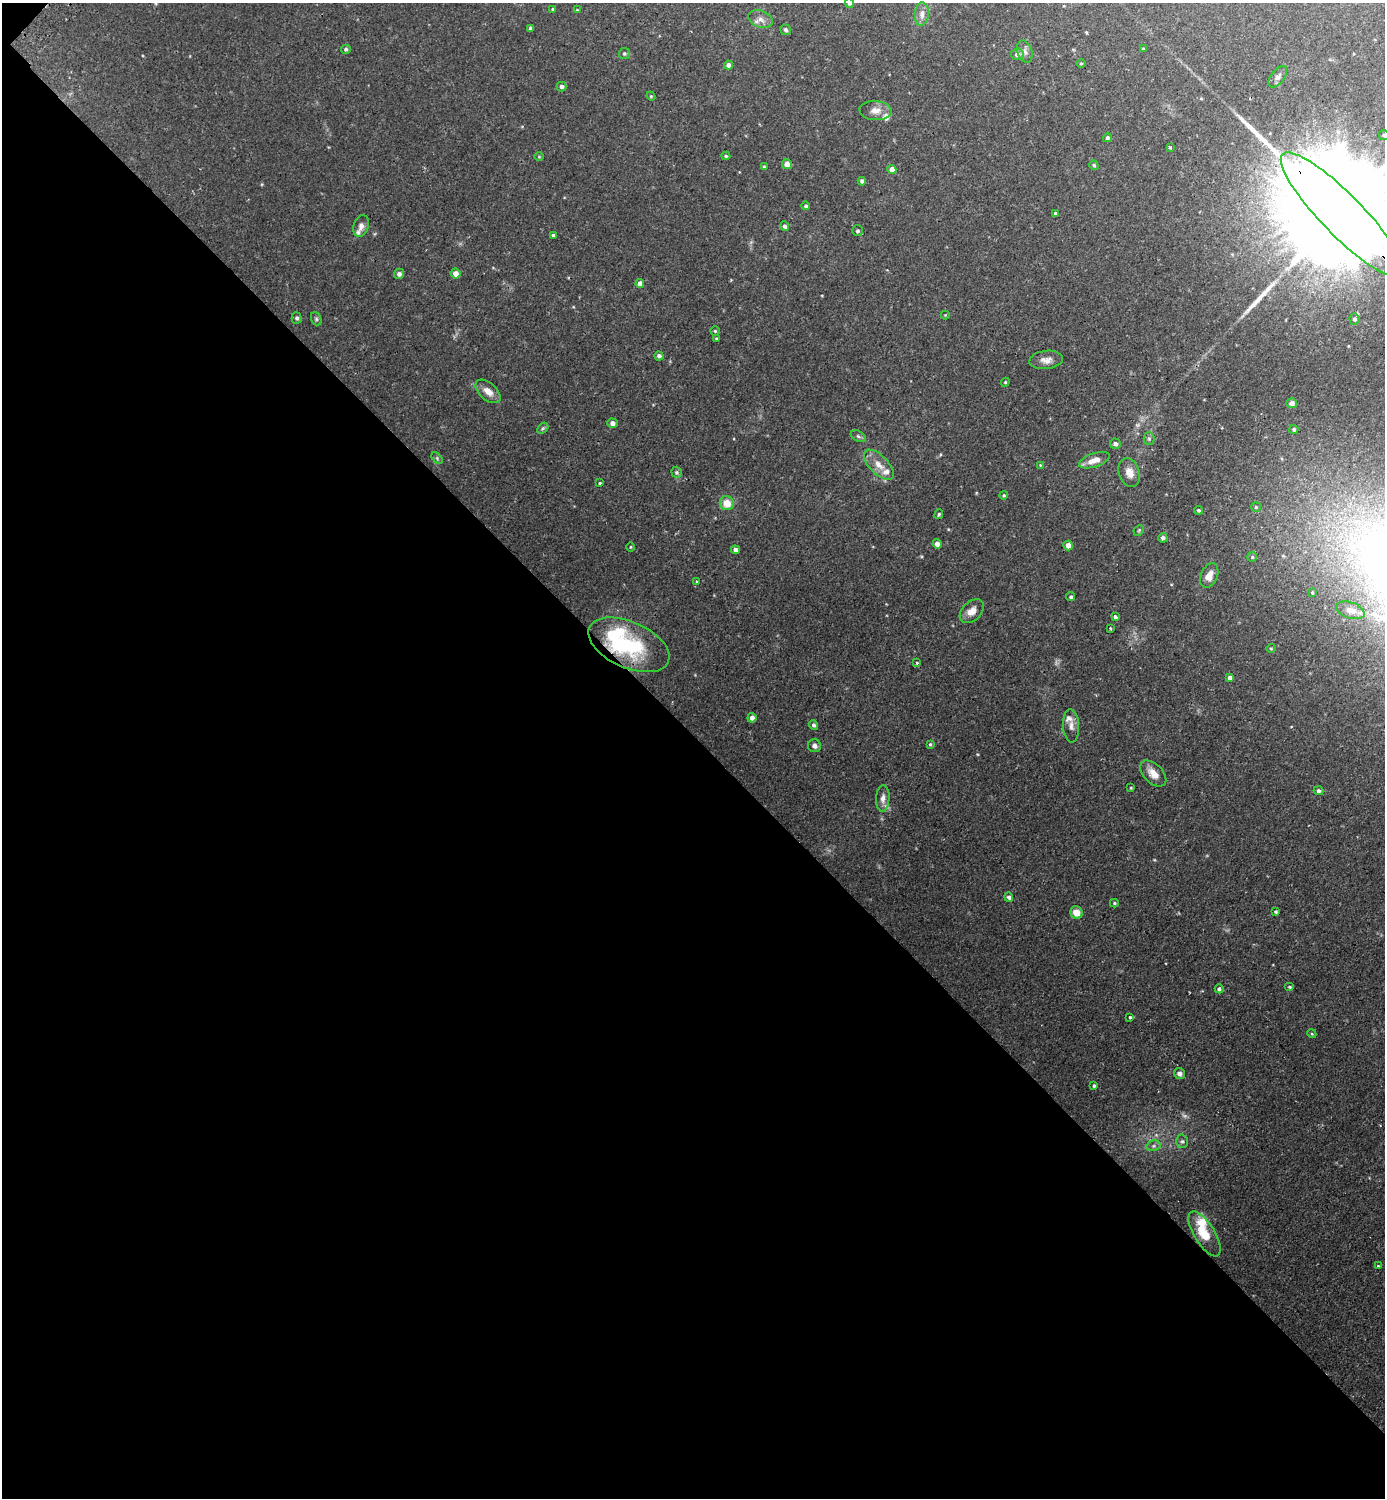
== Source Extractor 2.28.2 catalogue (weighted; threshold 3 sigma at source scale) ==
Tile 9 of 4 x 4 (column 1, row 3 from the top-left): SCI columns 176-1558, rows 1515-3010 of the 6036 x 6033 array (HDU 1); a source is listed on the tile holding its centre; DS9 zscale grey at full resolution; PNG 1387 x 1500 px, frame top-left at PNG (2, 3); each listed source drawn as its Kron ellipse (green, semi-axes under 4 px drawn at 4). Shown black and unused: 51% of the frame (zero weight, under 2 of 3 exposures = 3% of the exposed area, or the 3 px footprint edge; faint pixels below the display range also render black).
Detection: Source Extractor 2.28.2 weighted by HDU 2 'WHT'; one run over the whole footprint, this tile lists its part. Background 0.0442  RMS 0.0047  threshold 0.021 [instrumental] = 3 sigma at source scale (4.5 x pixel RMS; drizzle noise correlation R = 1.50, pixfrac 1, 0.05/0.05 arcsec/px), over >= 5 px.
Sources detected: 120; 1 too faint to see at this stretch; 3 inside a brighter object's white glare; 1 long thin detection or spike segment (spike, bleed or trail) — neither listed nor drawn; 6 inside a brighter listed object's ellipse — not listed separately; the other 109 listed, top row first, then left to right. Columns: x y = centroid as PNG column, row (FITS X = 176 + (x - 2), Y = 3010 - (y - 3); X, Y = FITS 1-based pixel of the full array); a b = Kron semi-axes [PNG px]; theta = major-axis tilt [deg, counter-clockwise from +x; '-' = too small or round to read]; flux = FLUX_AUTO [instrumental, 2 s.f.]
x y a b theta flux
849 3 5 4 - 1.1
553 9 4 3 - 0.76
577 10 2 2 - 0.33
922 14 12 7 85 2.6
760 19 13 8 -20 2.8
530 28 4 3 - 0.91
786 30 6 5 - 1.1
346 49 5 4 - 0.83
1143 49 3 3 - 0.66
1025 51 11 7 -71 2
624 54 5 5 - 0.75
1017 54 6 6 - 2
1081 63 5 3 - 0.4
729 65 4 4 - 1.7
1278 77 12 6 52 1.8
561 87 5 5 - 1.3
651 96 4 4 - 0.5
875 111 16 9 -4 3.9
1384 135 5 5 - 0.89
1107 138 4 4 - 0.93
1170 148 3 3 - 0.55
726 156 4 4 - 0.62
539 157 5 3 - 0.43
787 164 5 5 - 3.1
1094 165 5 4 - 0.8
764 167 3 3 - 0.51
892 169 4 4 - 3.7
862 181 4 4 - 1.3
806 206 4 4 - 0.94
1055 213 4 3 - 0.57
1342 215 84 20 -46 40000
361 226 11 7 72 2.5
785 226 5 4 - 1
858 231 5 5 - 0.84
553 235 4 3 - 0.68
456 273 5 5 - 3.6
399 274 5 5 - 1.6
640 284 4 4 - 3.2
945 315 4 4 - 0.42
297 318 5 5 - 1
316 319 7 5 -69 0.83
1354 319 5 5 - 1.3
715 331 4 4 - 0.59
716 339 4 4 - 0.57
659 356 4 4 - 1.4
1046 360 17 9 7 3.4
1005 382 4 4 - 0.51
488 391 15 8 -41 4.1
1292 403 5 5 - 2.3
613 423 5 4 - 2.2
543 428 6 4 44 0.82
1294 429 4 4 - 0.94
858 436 8 5 -30 1
1149 439 6 5 - 0.86
1115 444 5 5 - 1.4
437 458 7 4 -47 0.7
1094 460 16 7 18 5.3
879 465 19 9 -46 5.4
1040 465 4 3 - 0.37
677 472 6 5 - 0.72
1129 472 14 10 -71 4.3
599 483 3 3 - 1.3
1004 495 4 4 - 0.6
727 503 7 7 - 6.4
1256 507 5 5 - 0.57
1199 510 4 4 - 0.82
939 514 5 3 - 0.61
1139 530 6 4 46 0.61
1163 538 5 4 - 1.4
937 544 4 4 - 2.6
1068 545 5 4 - 3.1
630 547 4 3 - 0.39
735 550 4 4 - 1.9
1252 557 5 5 - 0.67
1209 575 13 8 67 4.4
697 581 3 3 - 0.98
1312 593 4 3 - 0.52
1071 597 4 4 - 0.81
1350 610 15 8 -19 3.5
972 611 14 9 44 4.3
1115 617 4 3 - 2.6
1110 628 3 3 - 1
629 645 43 23 -24 36
1271 648 4 4 - 0.55
916 663 3 3 - 1
1230 677 4 4 - 1.3
752 718 4 4 - 2.2
814 725 5 4 - 1.1
1071 726 16 8 -87 2.9
930 744 4 3 - 0.54
814 746 6 6 - 1.9
1153 773 16 9 -44 4.9
1131 788 4 3 - 0.38
1319 791 5 4 - 1.1
883 799 13 6 87 2.6
1009 897 4 4 - 1.3
1114 903 4 3 - 0.62
1276 912 4 4 - 0.66
1076 913 6 6 - 5.7
1290 987 5 4 - 0.63
1219 989 4 4 - 1.1
1130 1017 3 3 - 0.67
1312 1034 4 3 - 0.43
1179 1074 5 5 - 2.1
1094 1086 3 3 - 0.63
1182 1141 7 6 - 1
1153 1146 7 5 13 1.1
1205 1234 25 10 -59 12
1378 1266 3 2 - 0.46
Overlapping masked pixels (flux is a lower limit): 1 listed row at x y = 1342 215
Isophote crosses this tile's border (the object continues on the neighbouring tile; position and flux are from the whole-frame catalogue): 3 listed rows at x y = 849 3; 1384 135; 1342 215